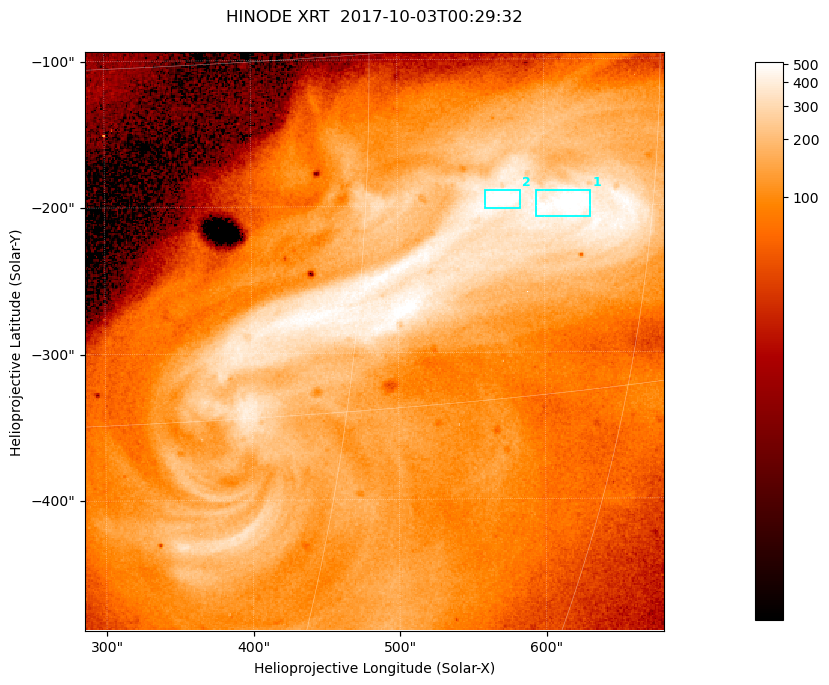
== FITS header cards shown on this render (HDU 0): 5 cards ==
TELESCOP= 'HINODE  '           /
INSTRUME= 'XRT     '           /
DATE_OBS= '2017-10-03T00:29:32.998' /
CTYPE1  = 'Solar-X '           /
CTYPE2  = 'Solar-Y '           /

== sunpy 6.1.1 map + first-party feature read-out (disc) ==
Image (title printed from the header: HINODE XRT  2017-10-03T00:29:32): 384 x 384 px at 1.03 arcsec/px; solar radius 958 arcsec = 932 px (partial field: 5.4% of the solar disc is inside the frame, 100% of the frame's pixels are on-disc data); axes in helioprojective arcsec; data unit not stated in the header (colour bar unlabelled)
Orientation: roll -0.357 deg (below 1 deg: not rotated)
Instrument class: DISC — disc imager (sunpy class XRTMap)
Bright regions (active regions / flare kernels): reference = the on-disc median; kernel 3 px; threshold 5 sigma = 379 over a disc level ~105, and >= 1.15x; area >= 147 px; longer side >= 5 px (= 5.1 arcsec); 2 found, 2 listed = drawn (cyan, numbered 1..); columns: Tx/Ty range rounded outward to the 5 arcsec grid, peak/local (2 s.f.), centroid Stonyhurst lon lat
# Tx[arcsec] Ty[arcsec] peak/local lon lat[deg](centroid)
1 590..635 -210..-190 5.5 +40 -7
2 560..585 -205..-190 5.6 +37 -6